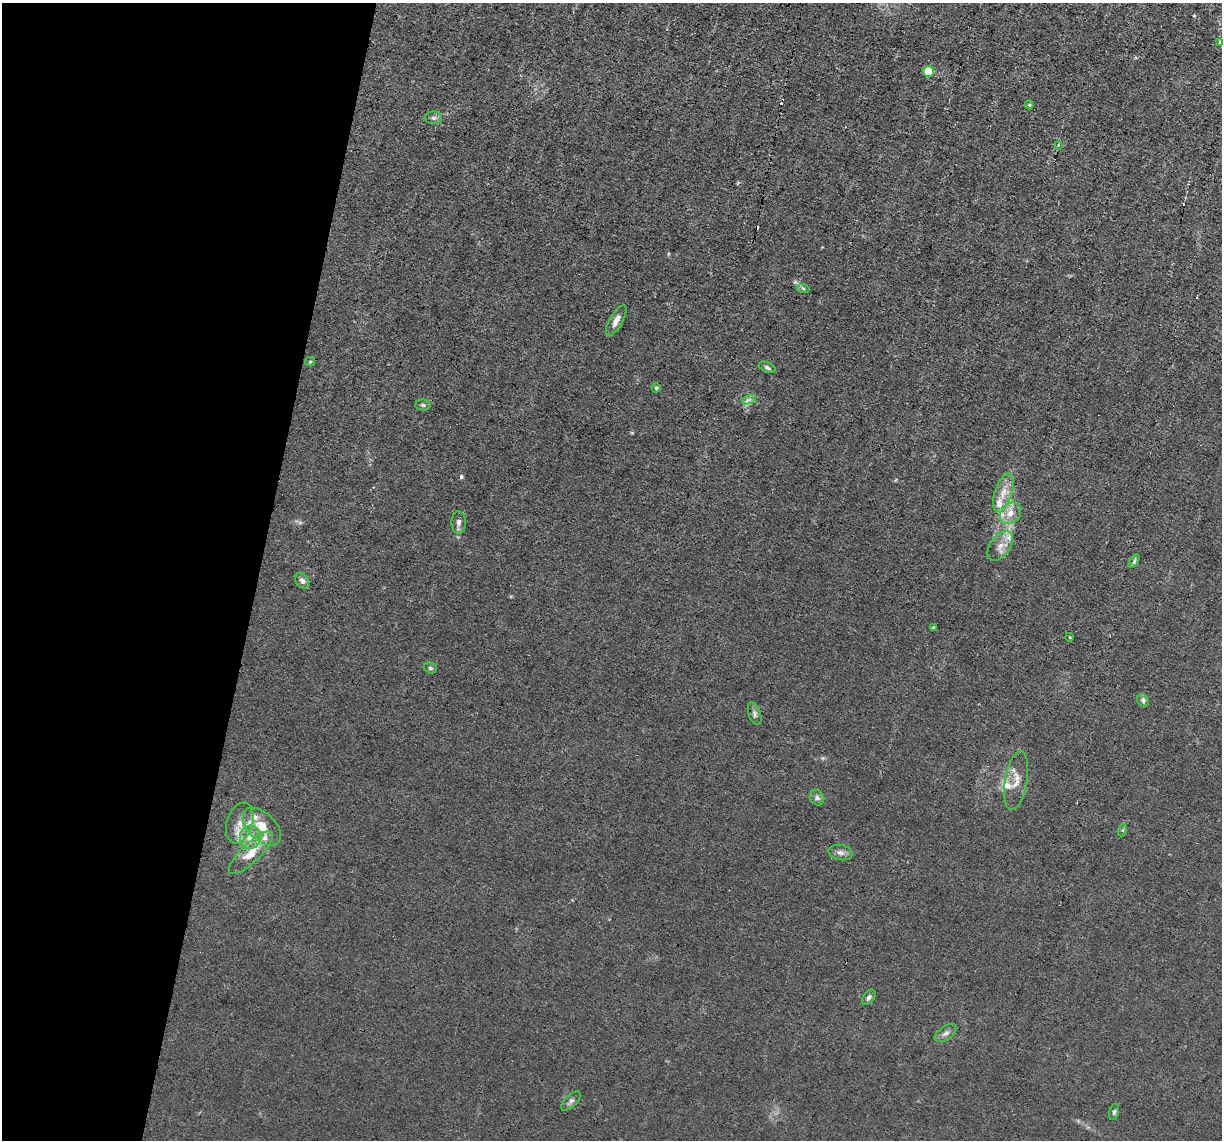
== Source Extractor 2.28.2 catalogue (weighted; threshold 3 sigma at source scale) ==
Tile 9 of 4 x 4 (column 1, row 3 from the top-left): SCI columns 1-1220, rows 1375-2512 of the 4882 x 4908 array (HDU 1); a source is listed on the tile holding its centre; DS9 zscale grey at full resolution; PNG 1224 x 1142 px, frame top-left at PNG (2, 3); each listed source drawn as its Kron ellipse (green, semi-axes under 4 px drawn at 4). Shown black and unused: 21% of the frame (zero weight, under 3 of 4 exposures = <1% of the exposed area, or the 3 px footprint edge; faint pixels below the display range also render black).
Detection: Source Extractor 2.28.2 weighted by HDU 2 'WHT'; one run over the whole footprint, this tile lists its part. Background 0.012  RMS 0.003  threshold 0.0136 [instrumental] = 3 sigma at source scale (4.5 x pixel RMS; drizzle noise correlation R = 1.50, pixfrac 1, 0.05/0.05 arcsec/px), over >= 5 px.
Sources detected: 45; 3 cosmic-ray / hot-pixel residue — neither listed nor drawn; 7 inside a brighter listed object's ellipse — not listed separately; the other 35 listed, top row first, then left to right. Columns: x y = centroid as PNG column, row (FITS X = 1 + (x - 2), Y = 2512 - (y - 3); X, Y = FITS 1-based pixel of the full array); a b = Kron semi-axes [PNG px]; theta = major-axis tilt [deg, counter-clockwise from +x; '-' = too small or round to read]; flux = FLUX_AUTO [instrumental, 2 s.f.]
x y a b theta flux
1219 42 3 2 - 0.38
928 72 5 5 - 9.9
1029 105 4 4 - 0.36
433 118 8 6 0 0.87
1058 145 4 4 - 0.31
803 288 6 4 -19 0.43
616 321 17 6 60 2
310 362 5 4 - 0.35
767 368 9 5 -24 0.79
656 388 4 4 - 0.48
749 400 7 4 19 0.83
423 405 8 5 -1 0.66
1003 493 20 8 71 3.8
1010 513 12 9 49 3.1
459 522 11 7 -90 1.2
1000 546 17 10 54 3
1134 561 7 4 54 0.57
302 581 8 6 -51 1.3
934 628 4 4 - 0.4
1069 637 4 3 - 0.24
430 668 7 5 -22 0.55
1143 700 7 5 -55 0.76
755 714 12 6 -71 0.96
1016 781 30 11 80 4
817 798 8 7 - 0.96
240 823 21 13 73 4.4
262 827 23 13 -44 5.9
1123 830 6 4 71 0.41
250 837 11 10 - 3.4
251 853 29 9 44 6.3
840 853 12 7 -10 1.4
869 997 9 5 53 0.88
946 1033 12 6 34 1.4
571 1101 12 6 44 1.1
1114 1112 8 5 75 0.63